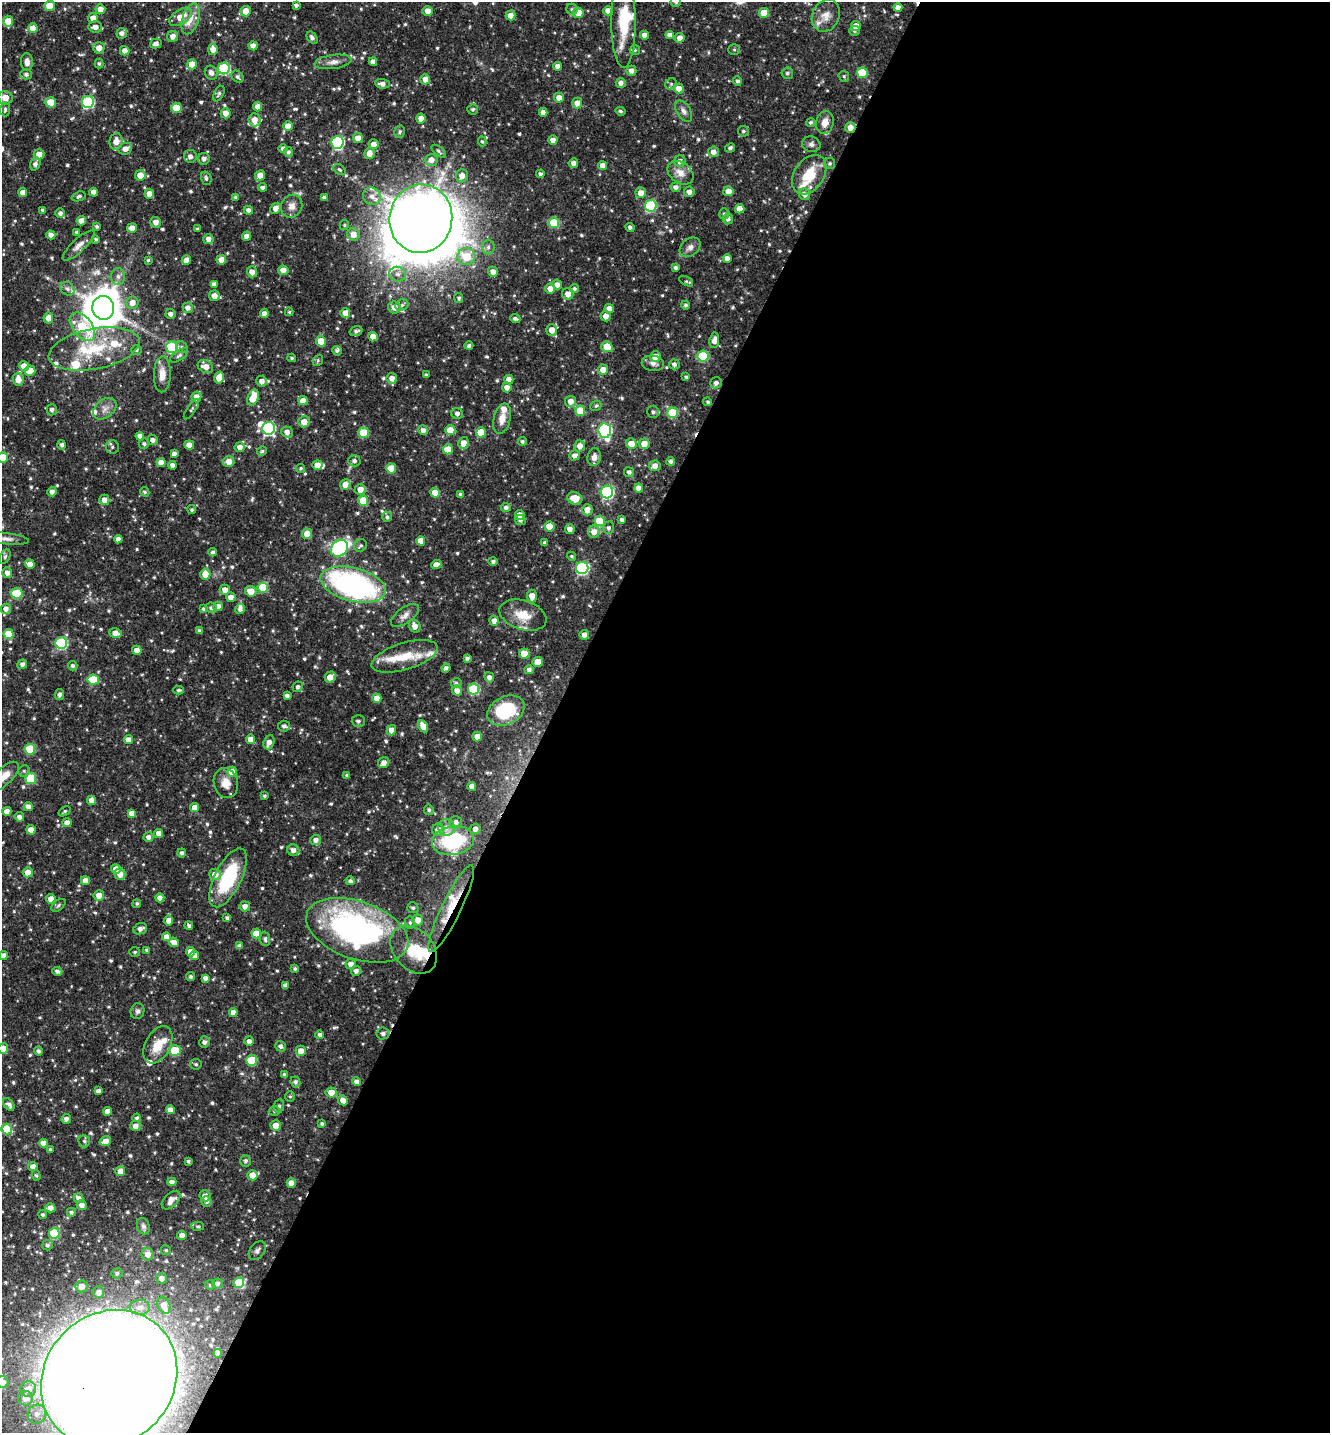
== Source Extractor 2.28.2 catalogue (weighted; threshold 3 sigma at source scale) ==
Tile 12 of 4 x 4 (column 4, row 3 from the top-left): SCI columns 4267-5594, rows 1434-2864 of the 5742 x 5731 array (HDU 1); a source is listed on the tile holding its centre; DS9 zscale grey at full resolution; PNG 1332 x 1435 px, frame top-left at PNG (2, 2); each listed source drawn as its Kron ellipse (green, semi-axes under 4 px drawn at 4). Shown black and unused: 59% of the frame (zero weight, under 3 of 4 exposures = <1% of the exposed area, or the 3 px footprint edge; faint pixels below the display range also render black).
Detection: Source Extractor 2.28.2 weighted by HDU 2 'WHT'; one run over the whole footprint, this tile lists its part. Background 0.0787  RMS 0.0037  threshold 0.0168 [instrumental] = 3 sigma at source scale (4.5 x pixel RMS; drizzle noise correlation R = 1.50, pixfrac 1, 0.05/0.05 arcsec/px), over >= 5 px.
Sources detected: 723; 4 inside a brighter object's white glare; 1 cosmic-ray / hot-pixel residue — neither listed nor drawn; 28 inside a brighter listed object's ellipse — not listed separately; of the other 690, all 500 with FLUX_AUTO >= 0.582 (the completeness limit of this list) listed and drawn (190 fainter detections not listed), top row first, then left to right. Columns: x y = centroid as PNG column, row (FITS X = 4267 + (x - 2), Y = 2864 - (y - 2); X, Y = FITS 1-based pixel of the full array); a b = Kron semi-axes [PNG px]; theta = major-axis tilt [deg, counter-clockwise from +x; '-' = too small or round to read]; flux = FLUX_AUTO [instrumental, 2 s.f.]
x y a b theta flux
676 2 5 5 - 0.71
296 5 4 3 - 0.96
49 6 5 5 - 6.8
898 7 4 4 - 2.2
100 9 5 5 - 2.9
572 9 5 5 - 0.72
246 11 5 5 - 5
427 11 5 5 - 2.7
608 11 5 4 - 3
578 13 5 5 - 4.5
764 13 5 5 - 7
510 15 5 5 - 2.6
826 16 16 13 64 4.4
180 17 12 7 34 4.4
93 18 5 5 - 2.7
191 19 16 8 73 4.1
8 21 5 5 - 5.3
623 23 44 12 -90 15
856 26 5 4 - 3.8
95 27 7 5 -1 2.2
33 28 5 4 - 4.4
854 31 5 5 - 0.9
122 33 5 5 - 1.5
644 35 4 4 - 2.6
670 35 4 4 - 2.4
173 36 6 5 - 2.6
312 38 7 4 -55 1.1
680 38 5 4 - 2.6
156 43 6 4 15 1.6
253 46 4 4 - 3.1
99 48 5 5 - 3.4
213 49 5 5 - 2.9
635 50 5 5 - 0.62
734 50 6 5 - 0.66
125 51 5 4 - 2.8
27 62 9 6 -85 1.9
333 62 18 7 8 2.5
373 62 4 4 - 2.4
99 64 5 4 - 0.71
192 64 5 5 - 6.4
558 66 4 4 - 1.9
224 68 6 6 - 34
631 71 5 5 - 2.1
211 73 7 6 - 1.6
787 73 6 5 - 0.9
862 73 5 5 - 16
26 74 5 5 - 1
844 76 6 5 - 0.64
237 77 7 5 -43 0.93
425 79 5 5 - 2.5
737 81 5 4 - 0.95
621 83 5 5 - 1.7
382 84 7 5 -8 1.8
671 84 6 5 - 0.69
679 88 5 5 - 2.9
219 94 8 4 64 0.92
5 98 7 6 - 3.7
559 98 5 5 - 2.7
51 102 5 5 - 8
88 102 6 6 - 41
577 103 5 5 - 2.7
258 107 5 4 - 2.4
176 108 5 5 - 8.3
5 109 7 5 89 0.68
473 109 5 5 - 0.74
620 111 5 4 - 0.73
684 111 12 7 -59 1.8
543 112 4 4 - 2.3
226 113 5 5 - 3
421 118 5 4 - 3.2
254 120 6 6 - 3.6
811 122 4 4 - 0.78
825 122 12 8 79 4
288 126 5 4 - 3.3
850 128 5 5 - 2.8
743 131 5 5 - 0.71
400 132 6 5 - 0.74
358 138 5 5 - 3.1
553 140 4 4 - 2.9
116 141 8 6 82 3.5
482 141 5 4 - 0.61
337 142 6 6 - 48
374 144 5 5 - 2.5
811 144 9 7 -18 1.4
283 148 4 4 - 1.5
730 148 5 4 - 0.93
125 149 7 5 25 2.1
439 151 8 4 -39 0.81
288 152 5 4 - 0.9
713 152 5 5 - 2.2
369 153 6 5 - 2.8
39 154 5 5 - 3.2
190 156 6 6 - 1.5
204 159 6 6 - 1.3
431 160 6 6 - 2.9
680 161 6 5 - 1.5
573 163 5 4 - 1.9
830 163 5 5 - 0.75
35 164 7 5 69 1.6
603 165 4 4 - 2.6
339 170 7 4 -37 0.63
680 173 14 10 -36 3.6
540 174 4 3 - 1.1
140 175 5 5 - 5.4
260 175 5 4 - 3.4
809 175 21 15 57 11
462 176 6 6 - 2.8
206 178 7 5 -73 1
263 187 4 4 - 0.99
676 187 5 4 - 1.5
728 191 5 4 - 3.7
94 192 4 4 - 2.8
689 192 5 5 - 1.9
23 193 4 4 - 2.7
641 193 5 5 - 3.2
149 194 5 4 - 2.7
804 194 6 5 - 1.9
79 196 7 4 19 0.93
372 196 9 8 - 3.1
235 197 4 4 - 0.62
324 197 4 4 - 1
292 206 12 10 63 2.5
651 206 6 5 - 32
276 208 6 4 44 2.7
740 209 4 4 - 3.3
43 210 4 4 - 0.75
248 210 5 4 - 1.6
60 213 5 5 - 1.2
724 214 5 5 - 0.84
421 219 34 31 79 1400
728 219 5 5 - 1.5
81 221 4 4 - 2.9
156 222 5 5 - 2.6
554 223 5 5 - 14
344 225 5 4 - 0.59
97 226 4 3 - 0.69
630 227 4 4 - 1.2
132 228 5 4 - 2.9
197 229 3 3 - 0.63
76 232 4 4 - 0.63
353 234 6 6 - 3.5
51 235 4 4 - 1.9
247 236 4 4 - 2.8
96 239 3 3 - 0.69
208 239 5 5 - 2.2
79 245 21 6 43 2.6
488 247 7 6 - 1.4
690 247 11 8 37 2
466 257 9 8 - 11
727 258 4 4 - 1.8
148 260 4 4 - 0.59
186 260 5 4 - 2.8
221 260 5 4 - 3.5
675 268 4 4 - 0.94
283 270 5 4 - 2.4
252 272 5 5 - 2.6
493 272 5 5 - 2.6
398 274 8 7 - 1.9
118 276 8 6 -88 1.6
686 281 7 4 -30 0.58
214 284 4 4 - 1.6
557 285 5 5 - 2
67 289 7 6 - 1.2
550 289 5 5 - 2.6
574 289 5 4 - 0.72
568 294 6 5 - 2.7
214 296 5 5 - 2.8
459 298 5 4 - 0.86
132 303 6 6 - 2.9
402 305 7 5 23 0.97
686 305 4 4 - 0.92
394 307 6 6 - 3.2
103 308 12 11 - 1100
188 308 5 5 - 1.8
609 308 4 4 - 2.6
289 312 4 3 - 0.61
345 313 5 4 - 3.4
171 314 5 5 - 1.6
264 314 4 4 - 2.5
606 316 5 5 - 2.7
48 318 5 5 - 3.1
515 319 5 3 - 1
82 327 16 9 -52 18
552 330 6 5 - 3.2
356 331 6 4 17 1.1
373 337 5 4 - 3.3
714 340 7 5 82 2.4
321 341 5 5 - 6.8
469 346 4 4 - 1
172 347 6 6 - 29
182 347 6 5 - 0.81
607 347 6 5 - 7.9
94 349 46 20 11 22
136 350 5 4 - 0.71
337 351 5 4 - 0.72
179 355 10 5 34 1
655 356 5 5 - 3.7
703 356 6 5 - 18
292 358 4 3 - 0.58
318 360 6 4 48 0.58
653 363 11 7 -9 1.7
674 364 5 5 - 1.2
24 366 5 5 - 3.3
205 366 8 6 -30 3.2
603 370 5 5 - 4
30 371 5 5 - 6.7
162 374 18 8 88 3.9
426 375 3 3 - 0.6
219 377 6 5 - 4.8
686 377 4 3 - 0.69
392 378 5 5 - 2.3
18 379 6 5 - 3.5
509 379 4 4 - 2.9
262 381 5 5 - 2.2
716 383 6 5 - 1.7
507 387 5 5 - 2.1
196 397 5 5 - 3.2
253 398 8 5 70 7
303 401 4 4 - 3.7
571 401 5 5 - 3
708 402 4 4 - 0.72
596 406 6 5 - 0.64
105 409 13 9 40 2.6
191 409 12 3 55 0.73
52 410 5 5 - 1.1
580 411 5 5 - 8.3
653 412 6 6 - 1.1
457 413 6 5 - 1.4
673 413 5 5 - 19
502 419 16 8 76 3.6
304 422 5 5 - 3.6
269 428 6 6 - 49
423 430 5 4 - 1.7
450 430 5 5 - 7
605 431 7 6 - 71
287 432 6 5 - 2
481 432 5 5 - 8.5
364 433 5 5 - 10
140 436 4 4 - 2.3
153 440 5 5 - 1.9
522 441 4 4 - 0.81
463 443 6 5 - 3.3
144 444 5 5 - 0.78
631 444 5 5 - 4.4
644 444 5 5 - 4
62 445 5 4 - 0.94
189 445 5 4 - 3.1
580 446 6 5 - 2.8
112 447 7 6 - 0.91
240 447 5 5 - 2.4
448 449 5 5 - 6.1
262 451 5 4 - 0.61
174 454 4 4 - 1.4
574 455 5 5 - 1.8
3 457 5 5 - 12
594 457 9 6 82 1.9
354 461 6 5 - 1.1
671 461 4 4 - 1
161 462 4 4 - 3.4
229 462 5 5 - 3.5
173 465 4 4 - 2
317 465 5 4 - 3.2
655 466 6 5 - 2.6
301 468 5 4 - 0.65
391 468 5 5 - 7.6
629 472 5 5 - 1
345 484 5 5 - 3.1
639 488 4 4 - 3.1
360 489 6 5 - 3.2
52 491 5 4 - 1.7
145 492 5 4 - 0.71
607 492 6 6 - 52
435 493 5 4 - 5.9
461 495 4 3 - 1
575 498 8 6 -18 4.8
104 500 5 5 - 2.7
363 501 5 5 - 10
506 507 5 4 - 1.3
192 510 4 4 - 0.66
587 510 5 5 - 3.3
520 515 5 4 - 3.1
387 517 5 5 - 0.93
520 520 5 5 - 1.1
622 520 4 4 - 1.2
600 521 5 5 - 12
550 526 5 5 - 7.8
609 528 6 5 - 1.2
570 529 5 5 - 2
594 532 6 6 - 3
307 534 5 5 - 4.7
6 539 22 5 -6 2.3
118 539 4 4 - 2.2
421 541 4 4 - 3.8
545 543 4 4 - 0.76
360 546 7 5 40 0.81
339 548 9 7 41 50
213 552 4 4 - 0.98
571 556 5 4 - 0.6
5 557 8 5 64 0.72
493 561 4 4 - 1
30 564 5 4 - 2.8
436 565 5 4 - 3
582 568 6 6 - 49
7 573 5 5 - 1.9
205 574 5 5 - 5
353 585 33 16 -14 80
263 587 5 5 - 13
225 590 5 5 - 2.7
251 591 6 5 - 4.6
17 593 6 5 - 16
532 596 6 5 - 3.5
231 597 5 5 - 2.3
218 606 5 4 - 3.2
211 608 5 5 - 1.2
6 609 5 5 - 1.8
203 609 4 4 - 0.59
240 609 5 4 - 1.5
405 615 16 7 36 2.3
523 615 24 14 -17 7.3
494 621 5 4 - 2
415 626 7 5 -62 2.6
200 631 4 3 - 1.2
115 633 6 4 -17 3.1
9 634 5 5 - 9.6
584 635 5 4 - 2.8
61 643 6 6 - 37
137 650 5 4 - 2.7
524 654 5 5 - 9.5
405 656 34 13 17 11
467 658 4 4 - 1
537 662 5 5 - 3.4
22 664 5 4 - 1.3
73 666 5 4 - 0.99
446 668 4 4 - 1.3
529 670 4 4 - 1.3
330 677 6 5 - 3.6
489 677 5 4 - 1.7
93 680 6 5 - 11
456 683 5 5 - 0.75
298 687 5 5 - 1.1
473 689 5 5 - 24
179 690 5 3 - 0.66
457 691 5 5 - 2.6
59 695 5 4 - 1.3
287 696 4 4 - 1.3
377 698 4 4 - 4.5
506 711 19 14 26 23
358 721 7 6 - 1.1
284 726 6 5 - 1.2
423 726 6 4 -60 4.2
391 730 5 5 - 2.8
477 736 5 4 - 3.4
250 739 4 4 - 2.8
128 740 4 4 - 2.8
269 742 7 5 70 2.2
30 749 5 5 - 13
384 763 6 5 - 2.4
24 771 6 5 - 0.65
232 772 5 5 - 7
347 775 4 4 - 0.69
4 776 18 8 45 4
31 778 5 5 - 17
226 783 15 12 -73 4.3
472 786 4 4 - 2.4
264 796 4 3 - 0.68
92 800 4 4 - 2.8
28 807 4 4 - 2.4
195 807 4 4 - 2.6
429 810 5 4 - 0.86
7 811 4 4 - 2.8
64 811 7 4 34 0.68
132 813 4 4 - 3.9
19 817 5 5 - 1.6
456 822 6 6 - 2.2
67 823 4 4 - 2.3
446 827 8 8 - 2.1
475 829 5 5 - 1.8
31 830 4 4 - 3.9
438 830 6 6 - 3
159 833 4 4 - 3.1
148 837 5 5 - 1.7
316 840 5 5 - 1.8
453 840 21 14 9 28
293 850 6 6 - 2
182 853 4 4 - 1
116 869 5 4 - 3.2
28 872 5 5 - 2.7
120 874 6 5 - 2.8
215 874 6 5 - 3.2
228 878 32 13 64 24
85 880 4 4 - 2.9
350 881 4 4 - 0.98
99 895 5 5 - 3.3
160 898 4 4 - 2.4
51 899 5 4 - 2.7
137 904 4 4 - 0.61
58 905 8 5 39 0.7
245 906 5 5 - 2.1
413 908 5 5 - 0.83
451 909 48 9 64 11
227 918 3 3 - 0.88
168 920 5 4 - 2.3
418 920 5 5 - 2.8
410 923 6 5 - 0.7
189 926 4 4 - 0.85
140 929 7 5 20 1.8
357 930 53 29 -19 100
256 934 5 5 - 6.5
166 937 4 4 - 2.6
265 939 7 5 -84 0.98
174 942 5 4 - 3
240 946 4 4 - 1.3
147 950 4 3 - 0.88
414 950 27 19 -49 13
135 952 5 4 - 0.6
191 952 5 4 - 3
194 955 4 4 - 2.5
3 956 4 4 - 2.2
351 964 5 5 - 2.6
295 969 3 3 - 0.67
57 971 5 4 - 1.1
356 971 5 5 - 1.5
191 976 4 4 - 0.74
205 978 4 4 - 1.5
285 985 4 4 - 1.6
137 1011 8 7 - 1.1
233 1012 4 4 - 2.4
383 1033 6 6 - 1.4
320 1035 4 4 - 1.2
249 1041 4 4 - 2
204 1042 5 5 - 1.2
158 1045 20 12 62 7.2
281 1046 5 5 - 1.1
3 1048 5 5 - 4.4
38 1051 4 4 - 0.99
175 1051 6 5 - 13
301 1051 5 5 - 3.1
252 1060 5 5 - 14
196 1064 5 5 - 0.77
285 1075 4 4 - 1.3
295 1082 5 4 - 1.1
356 1082 4 4 - 1.8
98 1091 4 4 - 1.4
331 1092 5 5 - 4
290 1096 5 5 - 0.58
343 1100 5 4 - 2.6
9 1104 7 4 -52 1.3
279 1106 7 5 78 0.75
170 1110 4 4 - 2.7
108 1111 4 4 - 2.8
274 1111 5 5 - 0.63
137 1118 4 4 - 0.83
66 1119 5 4 - 1.5
322 1124 4 3 - 0.72
276 1125 5 5 - 2.8
135 1126 5 5 - 2.6
7 1129 5 5 - 8.8
84 1141 6 5 - 0.81
105 1141 6 4 18 2.8
43 1143 4 4 - 2.7
51 1149 3 3 - 0.74
188 1161 4 3 - 0.7
245 1161 5 5 - 0.93
33 1166 4 4 - 1.9
120 1171 5 5 - 4
36 1175 5 4 - 0.6
252 1175 5 5 - 4.3
172 1182 4 4 - 1.7
291 1183 5 4 - 3
205 1196 5 5 - 2.3
78 1198 5 4 - 1.7
171 1200 11 6 45 2.4
206 1201 5 5 - 1.4
82 1205 5 4 - 2.1
50 1208 5 4 - 2.7
71 1212 4 4 - 0.79
43 1215 4 4 - 0.7
143 1226 9 6 -70 1.1
198 1226 6 4 -3 0.6
54 1233 5 5 - 21
182 1235 4 4 - 2.6
47 1245 5 5 - 0.84
166 1250 5 5 - 0.6
257 1250 10 7 51 1.4
147 1254 6 6 - 3
117 1273 5 5 - 0.95
162 1278 5 5 - 2
239 1282 5 5 - 13
217 1283 5 5 - 1.3
210 1285 5 5 - 0.59
82 1286 6 6 - 2.4
98 1292 6 6 - 2.2
164 1305 9 6 -70 3.9
140 1307 10 7 -1 2.4
218 1353 4 4 - 1.3
109 1379 72 64 47 2200
2 1382 6 6 - 2.8
28 1389 8 8 - 4.3
25 1398 7 7 - 3.6
37 1414 9 9 - 2.9
Overlapping masked pixels (flux is a lower limit): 4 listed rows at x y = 850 128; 451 909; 357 930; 109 1379
Isophote crosses this tile's border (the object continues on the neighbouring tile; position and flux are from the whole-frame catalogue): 8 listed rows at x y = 676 2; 3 457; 6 539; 4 776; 3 956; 3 1048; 109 1379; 2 1382